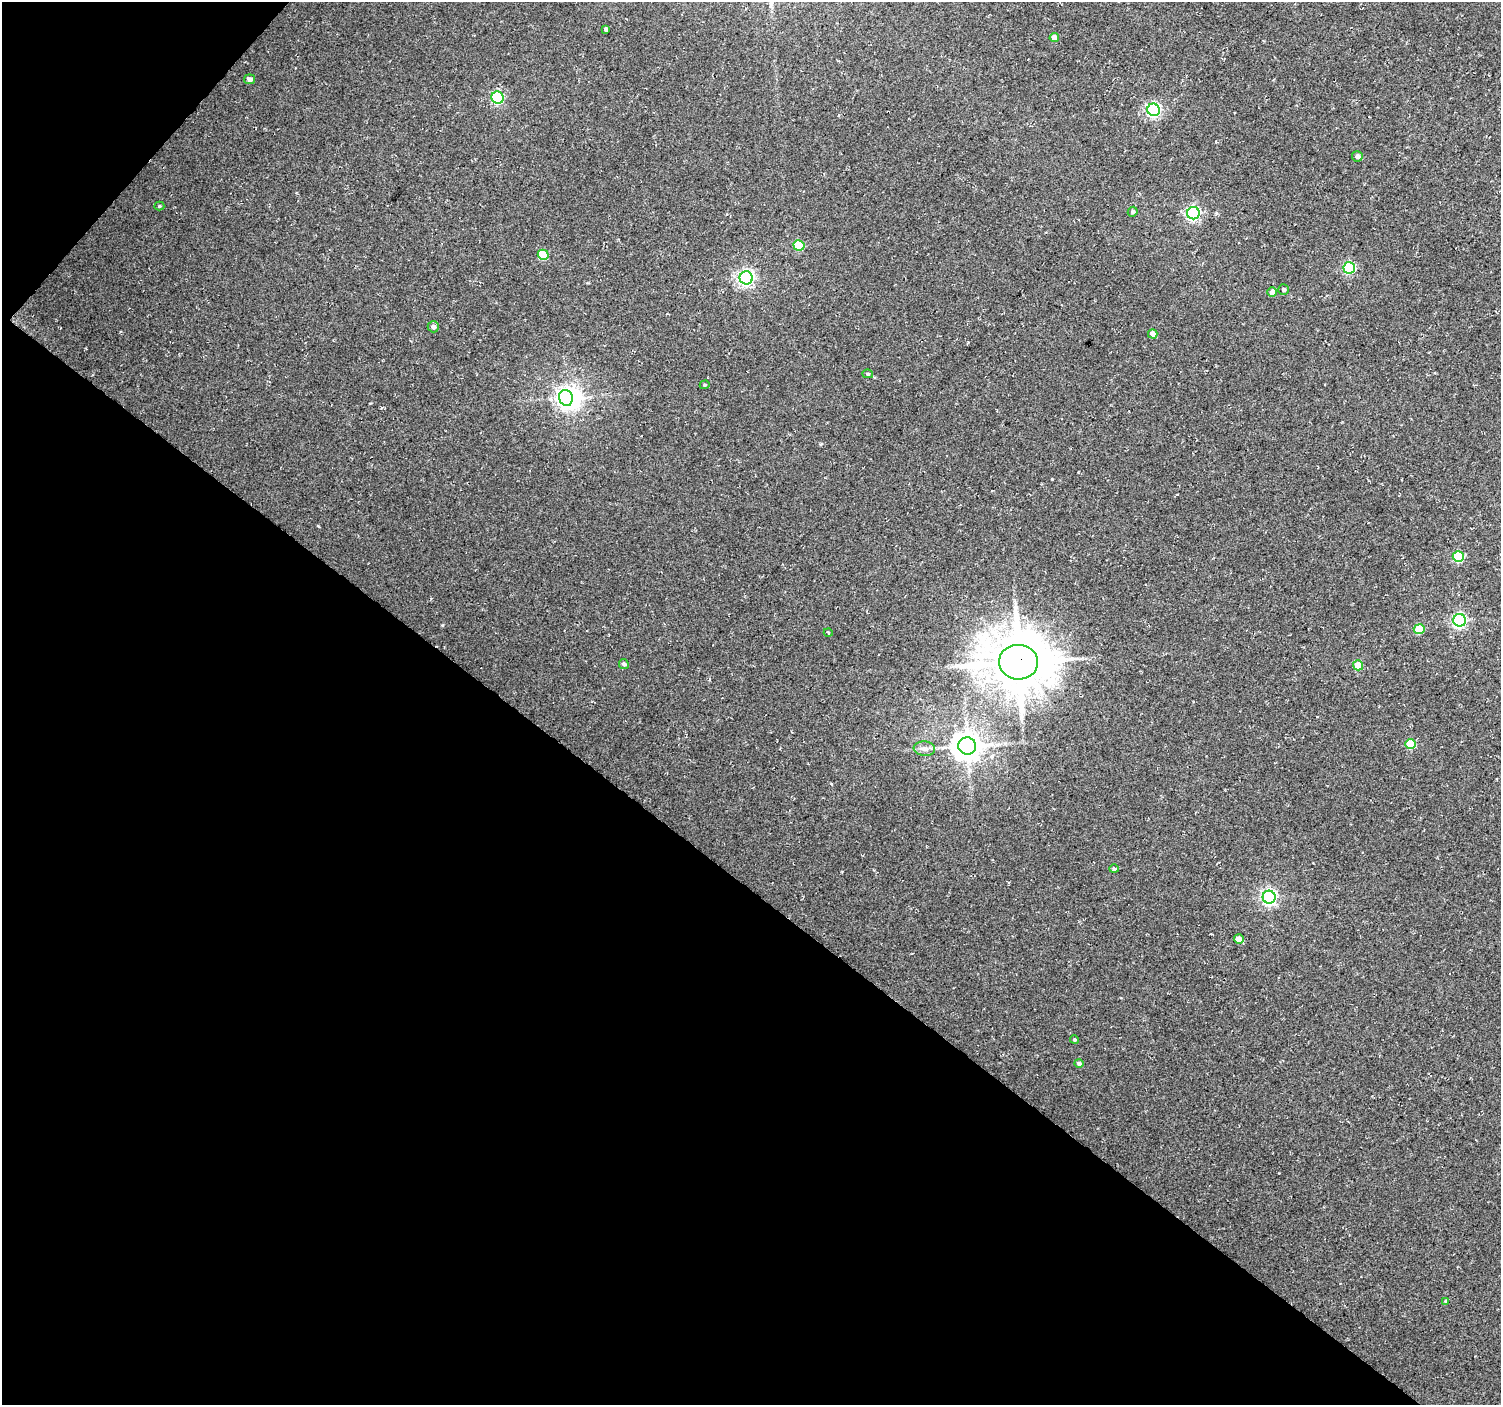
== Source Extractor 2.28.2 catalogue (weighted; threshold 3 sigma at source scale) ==
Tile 9 of 4 x 4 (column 1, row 3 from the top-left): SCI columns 7-1505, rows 1643-3045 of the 6003 x 6026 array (HDU 1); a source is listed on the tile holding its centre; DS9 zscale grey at full resolution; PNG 1503 x 1407 px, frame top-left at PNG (2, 2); each listed source drawn as its Kron ellipse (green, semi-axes under 4 px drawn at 4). Shown black and unused: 39% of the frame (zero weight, under 2 of 3 exposures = <1% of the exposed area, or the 3 px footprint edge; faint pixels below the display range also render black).
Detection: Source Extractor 2.28.2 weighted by HDU 2 'WHT'; one run over the whole footprint, this tile lists its part. Background 0.0266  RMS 0.0082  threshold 0.0367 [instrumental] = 3 sigma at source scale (4.5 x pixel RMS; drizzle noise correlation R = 1.50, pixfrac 1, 0.0396/0.0396 arcsec/px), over >= 5 px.
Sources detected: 37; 1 inside a brighter object's white glare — neither listed nor drawn; the other 36 listed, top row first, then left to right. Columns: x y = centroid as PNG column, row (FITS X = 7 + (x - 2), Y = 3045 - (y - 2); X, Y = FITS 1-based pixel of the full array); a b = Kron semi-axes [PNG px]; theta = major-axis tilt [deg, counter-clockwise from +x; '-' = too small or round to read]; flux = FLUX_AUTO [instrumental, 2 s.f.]
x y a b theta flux
605 29 4 3 - 2
1054 38 4 4 - 5.6
249 79 5 5 - 3.2
498 98 6 6 - 91
1154 110 6 6 - 160
1357 156 5 5 - 2.9
159 206 5 4 - 1.2
1133 212 5 4 - 1.5
1193 213 6 6 - 160
799 245 5 5 - 32
543 255 5 5 - 26
1349 268 6 5 - 83
746 278 6 6 - 230
1284 290 5 5 - 1.9
1272 292 5 4 - 6.2
433 327 6 5 - 2.8
1153 334 5 4 - 6.1
868 374 5 4 - 1.3
705 385 5 4 - 1.2
566 398 8 7 - 340
1458 557 6 5 - 52
1460 620 6 6 - 160
1419 629 5 5 - 23
828 632 4 3 - 0.67
1019 662 19 17 -6 4200
624 664 5 4 - 2.1
1358 665 5 5 - 14
1411 744 5 5 - 27
967 746 9 8 - 1200
924 749 11 7 -5 4
1114 869 4 4 - 1.7
1269 897 6 6 - 210
1239 939 5 4 - 6.6
1074 1040 4 4 - 1.1
1079 1063 5 4 - 2.1
1446 1301 4 4 - 1.2
Overlapping masked pixels (flux is a lower limit): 1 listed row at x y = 1019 662
Unlisted compact peaks at least as high as the median listed source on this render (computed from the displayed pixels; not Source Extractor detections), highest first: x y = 442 625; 1052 479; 318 526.